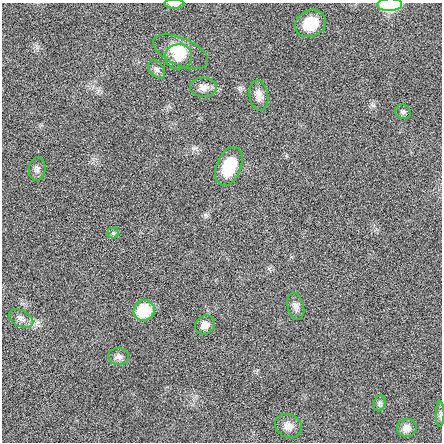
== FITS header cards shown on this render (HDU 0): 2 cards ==
NAXIS1  =                  440 / length of data axis 1
NAXIS2  =                  440 / length of data axis 2

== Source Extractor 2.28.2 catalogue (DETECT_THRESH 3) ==
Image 440 x 440 px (HDU 0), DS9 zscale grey, 1 PNG px = 1 image px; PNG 444 x 444 px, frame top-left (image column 1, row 440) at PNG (2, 3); each listed source drawn as its Kron ellipse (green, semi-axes under 4 px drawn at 4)
Background -0.00633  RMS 0.85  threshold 2.56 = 3 sigma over >= 5 px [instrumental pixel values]
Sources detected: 21; all 21 listed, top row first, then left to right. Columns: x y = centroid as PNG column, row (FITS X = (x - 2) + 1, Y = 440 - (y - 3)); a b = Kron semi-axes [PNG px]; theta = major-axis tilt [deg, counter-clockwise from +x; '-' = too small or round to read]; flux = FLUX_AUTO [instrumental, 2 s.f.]
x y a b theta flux
174 4 10 4 -2 260
390 5 12 6 2 3500
310 23 15 13 29 1400
181 52 29 13 -24 1400
178 57 13 12 - 690
157 69 10 7 -50 190
203 87 13 9 -1 390
259 96 15 9 -82 440
403 112 8 7 - 150
229 166 20 12 67 1800
37 169 12 8 83 230
113 233 5 5 - 94
296 306 14 8 -76 290
144 310 11 10 - 2600
21 319 13 8 -26 320
205 325 10 9 - 440
119 357 10 8 -7 250
380 403 8 5 73 140
440 414 13 3 90 120
288 426 14 11 -23 460
407 428 10 9 - 390
At the frame edge (FLAGS 8, measured only in part): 2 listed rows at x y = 174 4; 390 5